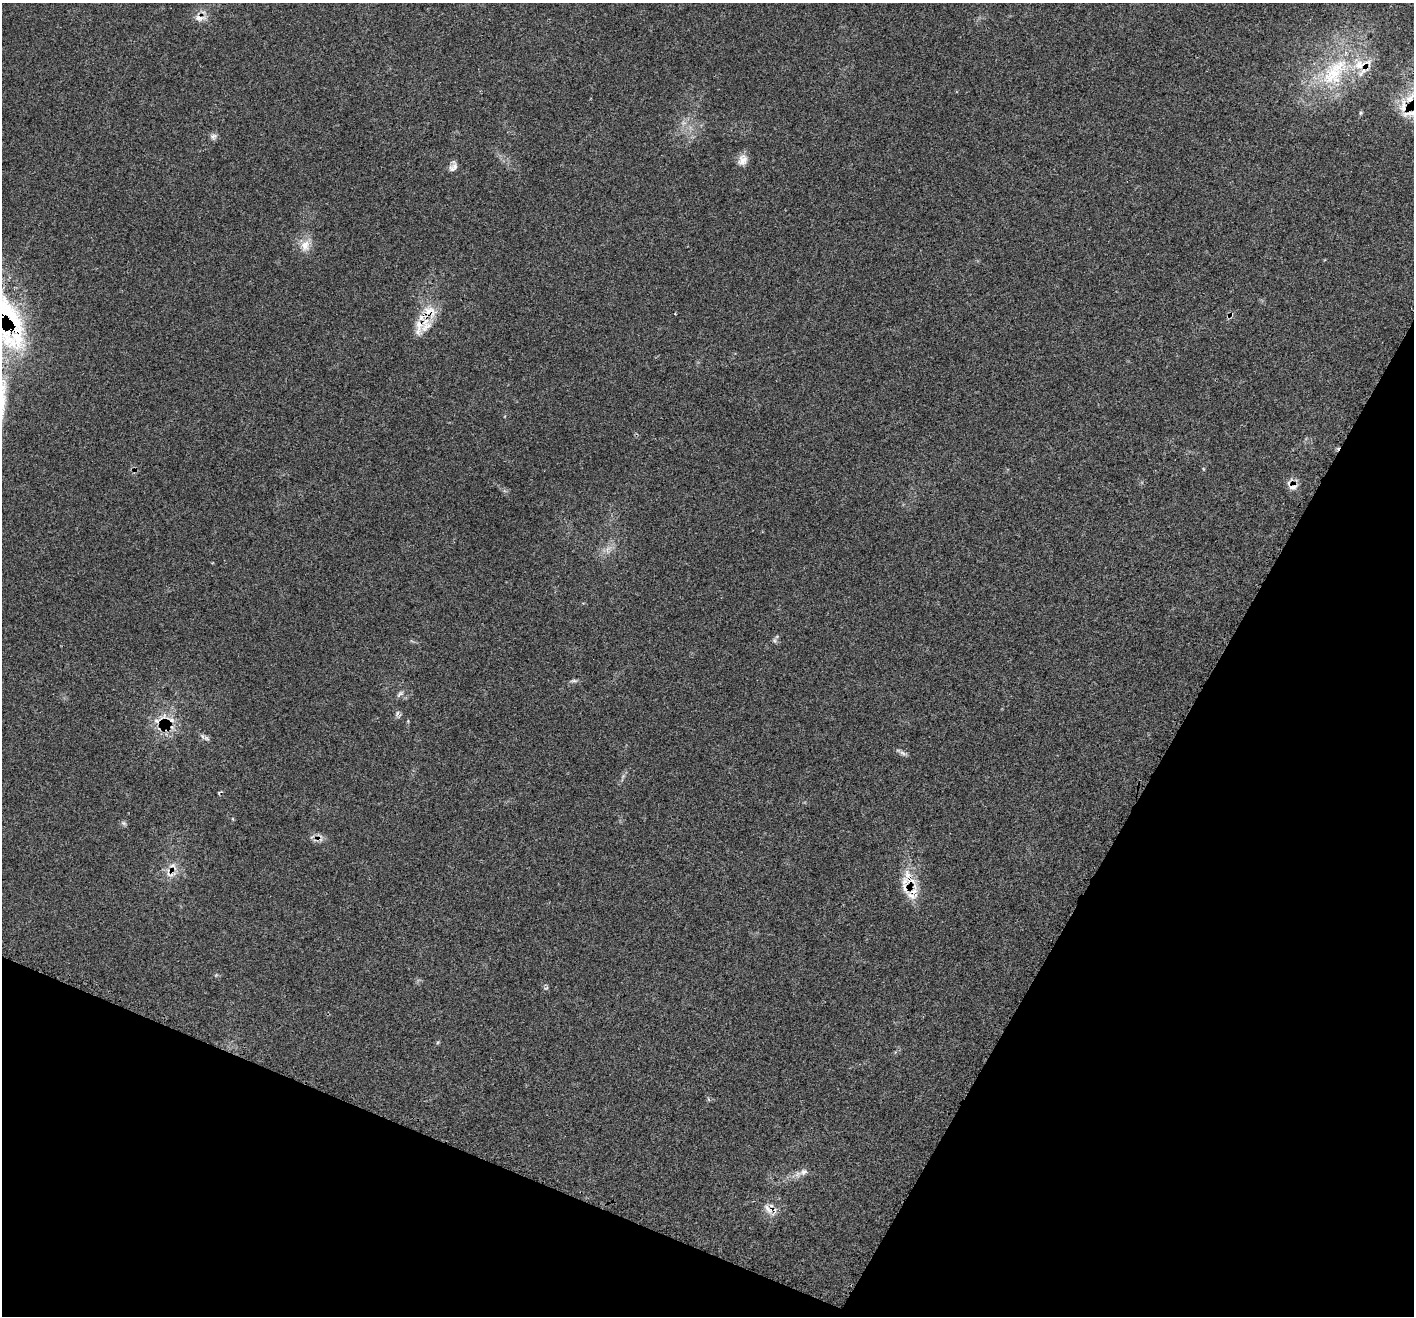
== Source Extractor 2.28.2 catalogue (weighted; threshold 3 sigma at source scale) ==
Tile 15 of 4 x 4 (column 3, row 4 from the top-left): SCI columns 2843-4254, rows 287-1600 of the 5678 x 5697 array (HDU 1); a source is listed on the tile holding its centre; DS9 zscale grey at full resolution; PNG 1416 x 1318 px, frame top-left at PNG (2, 3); no overlay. Shown black and unused: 24% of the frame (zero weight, under 3 of 4 exposures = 2% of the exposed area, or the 3 px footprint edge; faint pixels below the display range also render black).
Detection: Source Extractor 2.28.2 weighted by HDU 2 'WHT'; one run over the whole footprint, this tile lists its part. Background 0.0708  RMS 0.0055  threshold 0.0246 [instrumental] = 3 sigma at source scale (4.5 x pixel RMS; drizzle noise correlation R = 1.50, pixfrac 1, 0.05/0.05 arcsec/px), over >= 5 px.
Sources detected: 32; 3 cosmic-ray / hot-pixel residue — not listed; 4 inside a brighter listed object's ellipse — not listed separately; the other 25 listed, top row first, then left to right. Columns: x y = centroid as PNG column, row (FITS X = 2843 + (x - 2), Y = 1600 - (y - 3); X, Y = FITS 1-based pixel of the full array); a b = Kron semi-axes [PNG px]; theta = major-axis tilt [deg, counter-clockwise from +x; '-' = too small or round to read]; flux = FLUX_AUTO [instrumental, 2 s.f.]
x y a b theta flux
199 18 17 8 -2 4
1333 74 41 31 40 47
1404 107 22 15 -64 11
1361 113 5 4 - 0.73
214 136 10 7 36 1.8
742 160 15 12 66 4.4
453 168 14 7 41 2.6
305 245 18 13 79 6.7
3 311 101 36 -62 97
430 311 23 16 -35 11
419 325 19 12 -86 8
1293 486 12 8 12 3.8
608 549 10 3 45 1.9
775 640 8 4 -82 1
574 681 12 4 3 1.2
400 694 12 5 42 1.5
164 717 19 11 -4 8.4
206 738 8 6 -35 1.5
903 753 10 5 -27 1.6
124 823 8 6 -21 1.1
172 865 10 6 10 2.5
905 881 17 11 81 7.9
914 889 22 9 75 7.4
804 1172 11 8 22 3
768 1209 18 7 -55 4.1
Overlapping masked pixels (flux is a lower limit): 10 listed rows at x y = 1333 74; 1404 107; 3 311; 430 311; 419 325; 1293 486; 164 717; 905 881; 914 889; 768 1209
Isophote crosses this tile's border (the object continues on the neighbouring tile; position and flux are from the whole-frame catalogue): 1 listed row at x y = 3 311
Unlisted compact peaks at least as high as the median listed source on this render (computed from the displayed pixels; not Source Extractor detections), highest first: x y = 397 713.